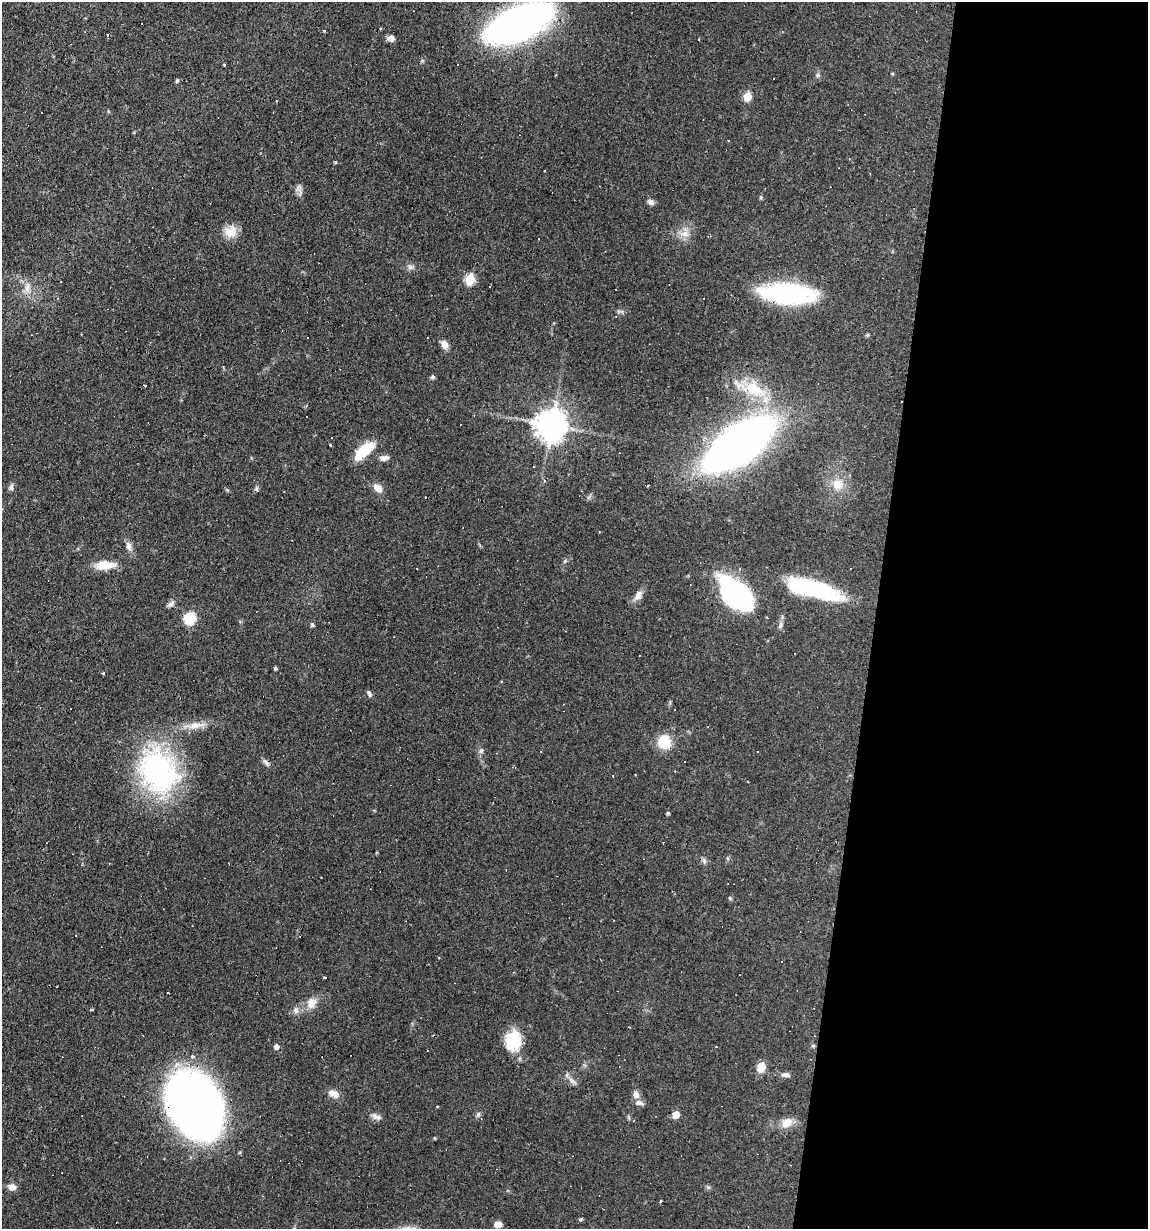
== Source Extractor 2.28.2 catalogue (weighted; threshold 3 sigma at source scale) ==
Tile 12 of 4 x 4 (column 4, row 3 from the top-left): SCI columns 3553-4698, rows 1228-2454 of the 4932 x 4909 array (HDU 1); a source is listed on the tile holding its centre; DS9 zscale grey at full resolution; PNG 1150 x 1231 px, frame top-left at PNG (2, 2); no overlay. Shown black and unused: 24% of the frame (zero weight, under 2 of 3 exposures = <1% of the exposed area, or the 3 px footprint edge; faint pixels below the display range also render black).
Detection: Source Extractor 2.28.2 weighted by HDU 2 'WHT'; one run over the whole footprint, this tile lists its part. Background 0.0966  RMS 0.0058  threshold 0.0259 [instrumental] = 3 sigma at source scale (4.5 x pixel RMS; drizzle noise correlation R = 1.50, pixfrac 1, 0.05/0.05 arcsec/px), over >= 5 px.
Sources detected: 112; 2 inside a brighter object's white glare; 21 cosmic-ray / hot-pixel residue — not listed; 2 inside a brighter listed object's ellipse — not listed separately; the other 87 listed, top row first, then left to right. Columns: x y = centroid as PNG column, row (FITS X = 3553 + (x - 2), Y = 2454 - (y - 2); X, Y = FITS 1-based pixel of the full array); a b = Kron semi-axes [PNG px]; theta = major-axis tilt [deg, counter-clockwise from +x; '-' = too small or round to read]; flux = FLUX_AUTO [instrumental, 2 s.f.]
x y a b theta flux
519 23 47 20 24 350
141 24 3 2 - 0.59
380 29 3 2 - 0.98
324 31 3 2 - 1.1
391 39 7 6 - 3.1
892 73 4 3 - 0.63
818 75 7 5 31 1.2
177 80 4 4 - 0.86
747 96 5 5 - 17
277 101 3 2 - 0.79
728 141 2 2 - 0.48
335 162 4 4 - 0.65
300 192 12 5 -79 2.2
761 197 5 5 - 0.71
651 202 8 6 -34 2.1
231 232 17 15 30 7.4
684 234 15 8 -4 4.7
410 267 8 6 0 1.7
470 279 6 5 - 34
27 288 14 5 75 3.1
787 294 43 15 -5 100
867 335 5 5 - 0.7
445 344 8 6 -62 4.5
432 377 5 5 - 1.3
145 385 3 3 - 1.3
753 389 25 14 -32 22
551 425 9 9 - 1000
332 438 2 2 - 0.39
739 444 50 21 36 540
330 445 3 2 - 0.61
364 451 23 9 43 21
384 458 13 7 6 2.6
534 467 3 2 - 0.85
544 481 4 3 - 0.5
838 484 16 14 -50 8.7
648 486 2 2 - 0.56
11 487 9 5 83 1.6
378 488 11 7 -41 4.7
257 490 8 5 -56 0.99
128 546 12 7 -73 2.9
565 561 6 4 71 0.76
105 565 25 10 3 9.7
851 568 3 3 - 4
814 588 63 18 -9 55
638 595 11 8 71 3.8
735 595 37 21 -46 96
171 604 10 6 41 1.9
190 618 6 6 - 51
312 625 5 4 - 1.4
780 625 10 5 78 1.8
275 668 3 3 - 1.1
103 673 3 3 - 1.5
369 693 9 4 -59 1.5
195 725 22 9 11 6.9
664 742 12 10 -81 18
481 751 8 5 63 1.4
541 751 2 2 - 0.54
685 762 3 3 - 5.7
266 763 10 5 -49 1.6
158 771 56 44 -64 100
668 813 4 3 - 1.1
704 860 8 6 -73 1.5
614 921 2 2 - 0.36
324 977 3 3 - 2
311 1003 15 12 63 6
296 1010 9 7 -88 2.2
514 1041 24 19 84 19
813 1046 6 4 -1 0.74
276 1047 5 4 - 3.2
716 1047 3 2 - 0.45
428 1051 3 3 - 0.86
192 1057 3 3 - 2.6
761 1067 11 9 68 5.9
786 1075 11 6 -8 2.1
572 1081 12 5 -35 2.4
333 1094 13 8 -25 4.7
636 1094 9 7 -71 3
194 1104 55 38 -50 510
437 1107 3 2 - 0.83
478 1114 7 5 73 1.3
676 1115 5 5 - 9.1
378 1117 9 7 -12 2.2
787 1123 16 11 35 5.9
12 1187 8 7 - 3.9
660 1201 3 2 - 0.92
581 1219 3 3 - 3.1
498 1224 8 6 8 3.5
Overlapping masked pixels (flux is a lower limit): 3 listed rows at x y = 519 23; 787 294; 194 1104
Isophote crosses this tile's border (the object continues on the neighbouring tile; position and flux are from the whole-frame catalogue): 1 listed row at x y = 519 23